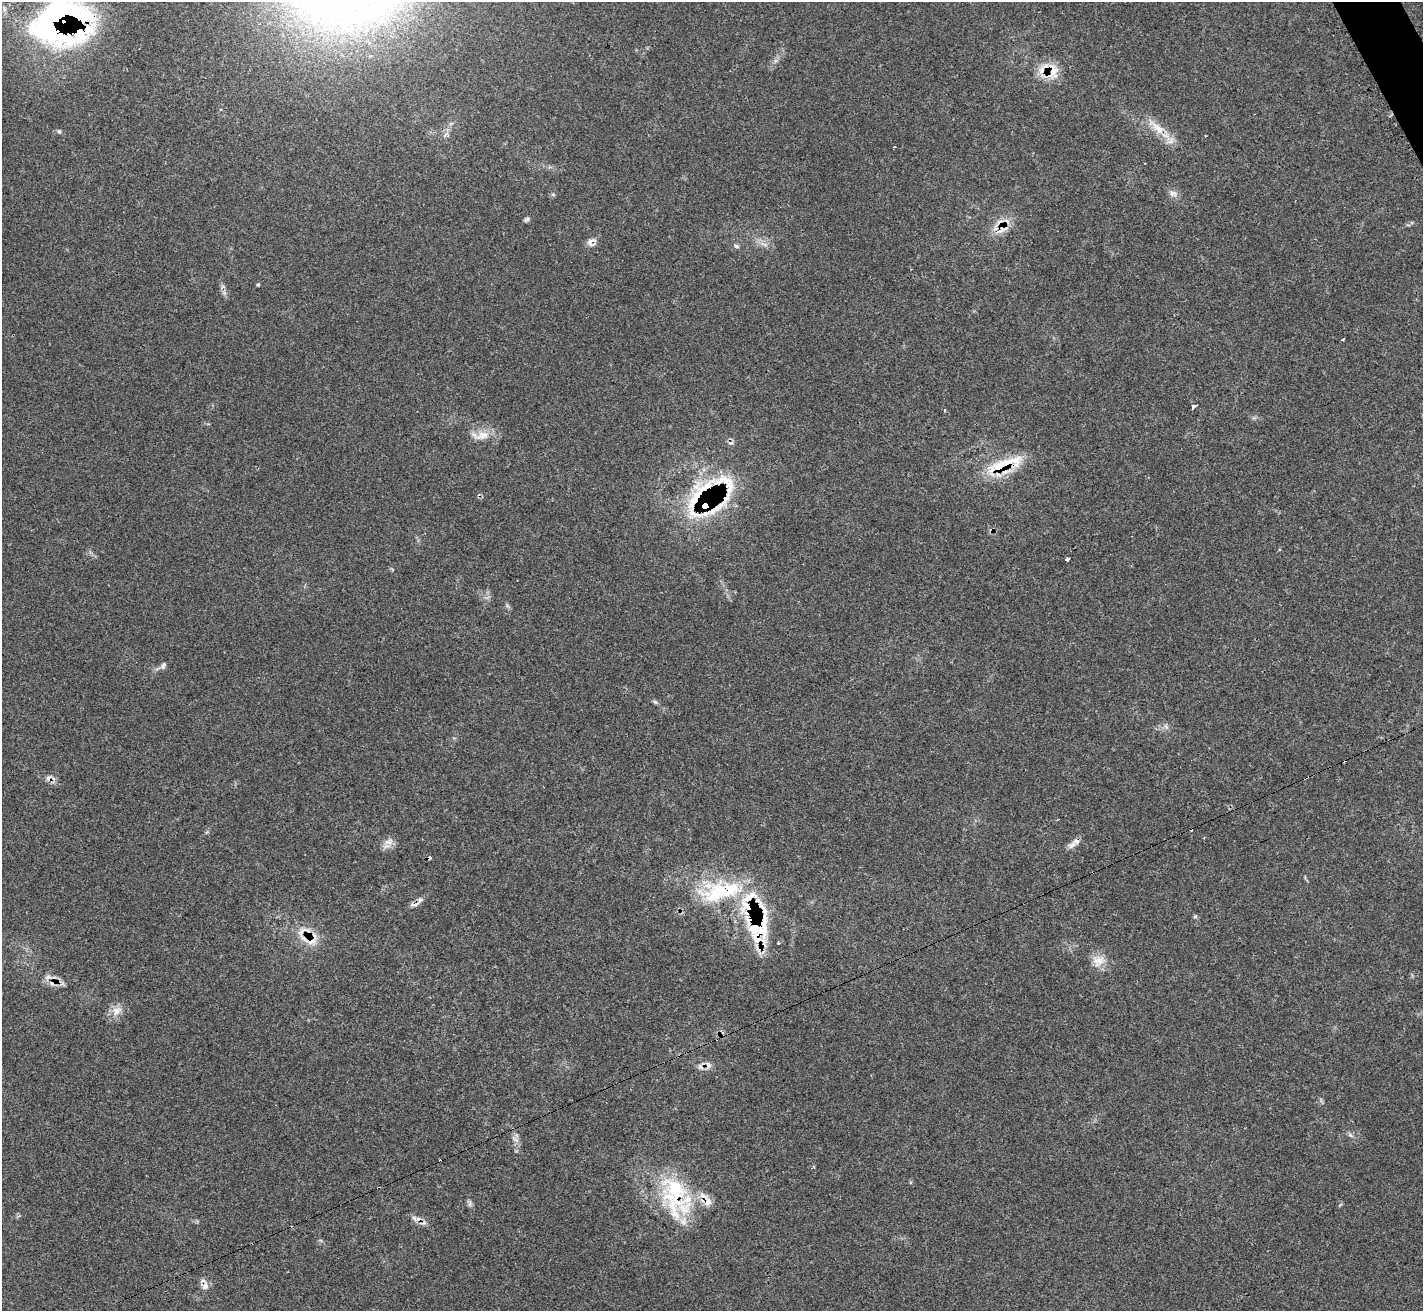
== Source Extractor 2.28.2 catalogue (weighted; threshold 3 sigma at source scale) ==
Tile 10 of 4 x 4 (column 2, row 3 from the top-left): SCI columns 1450-2870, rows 1602-2910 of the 5713 x 5703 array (HDU 1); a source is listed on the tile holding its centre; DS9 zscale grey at full resolution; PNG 1425 x 1313 px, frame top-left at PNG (2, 2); no overlay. Shown black and unused: <1% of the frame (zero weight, under 3 of 4 exposures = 2% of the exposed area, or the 3 px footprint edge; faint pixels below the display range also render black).
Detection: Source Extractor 2.28.2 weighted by HDU 2 'WHT'; one run over the whole footprint, this tile lists its part. Background 0.0538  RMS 0.0053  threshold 0.0237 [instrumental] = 3 sigma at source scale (4.5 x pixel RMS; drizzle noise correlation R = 1.50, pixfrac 1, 0.05/0.05 arcsec/px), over >= 5 px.
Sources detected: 66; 5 cosmic-ray / hot-pixel residue — not listed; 18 inside a brighter listed object's ellipse — not listed separately; the other 43 listed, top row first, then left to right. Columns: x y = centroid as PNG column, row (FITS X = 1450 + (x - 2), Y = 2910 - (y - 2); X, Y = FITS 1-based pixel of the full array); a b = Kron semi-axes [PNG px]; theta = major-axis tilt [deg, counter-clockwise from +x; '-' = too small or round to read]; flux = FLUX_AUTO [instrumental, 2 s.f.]
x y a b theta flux
55 19 91 53 25 150
369 42 6 5 - 1.4
1051 70 24 18 -38 12
1157 128 31 11 -41 11
59 131 6 5 - 0.83
1205 136 3 2 - 0.96
1173 193 11 9 -1 2.6
553 194 6 4 -1 0.78
527 219 9 4 25 1.2
1002 228 20 13 50 9.8
591 242 13 10 37 3.2
765 245 7 4 -19 1.3
736 246 7 5 -29 1.2
258 284 4 4 - 0.56
1343 339 3 3 - 1.6
1194 406 4 3 - 2.6
481 435 29 11 0 7.5
1003 465 48 15 21 26
697 499 81 34 73 62
1067 559 4 3 - 3.3
163 665 10 6 59 1.6
655 702 8 5 -30 0.99
49 779 14 8 -56 2.7
1191 829 3 3 - 1.1
389 841 15 9 10 3.8
1072 845 12 7 26 2.5
429 858 3 3 - 9.9
1093 872 3 2 - 0.41
416 904 16 4 14 1.9
749 908 52 44 -9 54
1195 916 6 5 - 0.74
311 941 18 13 17 8
1098 961 20 15 11 7.1
48 977 11 6 16 2.4
116 1011 17 11 43 5.3
709 1065 11 6 -69 2.1
700 1067 11 6 -51 2.1
516 1135 7 4 -71 1.3
1350 1135 8 4 -32 1.2
675 1191 51 42 -56 47
470 1204 7 4 71 1.1
415 1219 11 6 -49 2.2
205 1286 10 8 71 3.2
Overlapping masked pixels (flux is a lower limit): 17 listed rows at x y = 55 19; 1051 70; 1002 228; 591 242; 1003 465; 697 499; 49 779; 1191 829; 429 858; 1093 872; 416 904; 749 908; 311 941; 48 977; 675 1191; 415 1219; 205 1286
Isophote crosses this tile's border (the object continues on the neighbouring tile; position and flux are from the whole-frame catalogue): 1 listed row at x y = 55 19